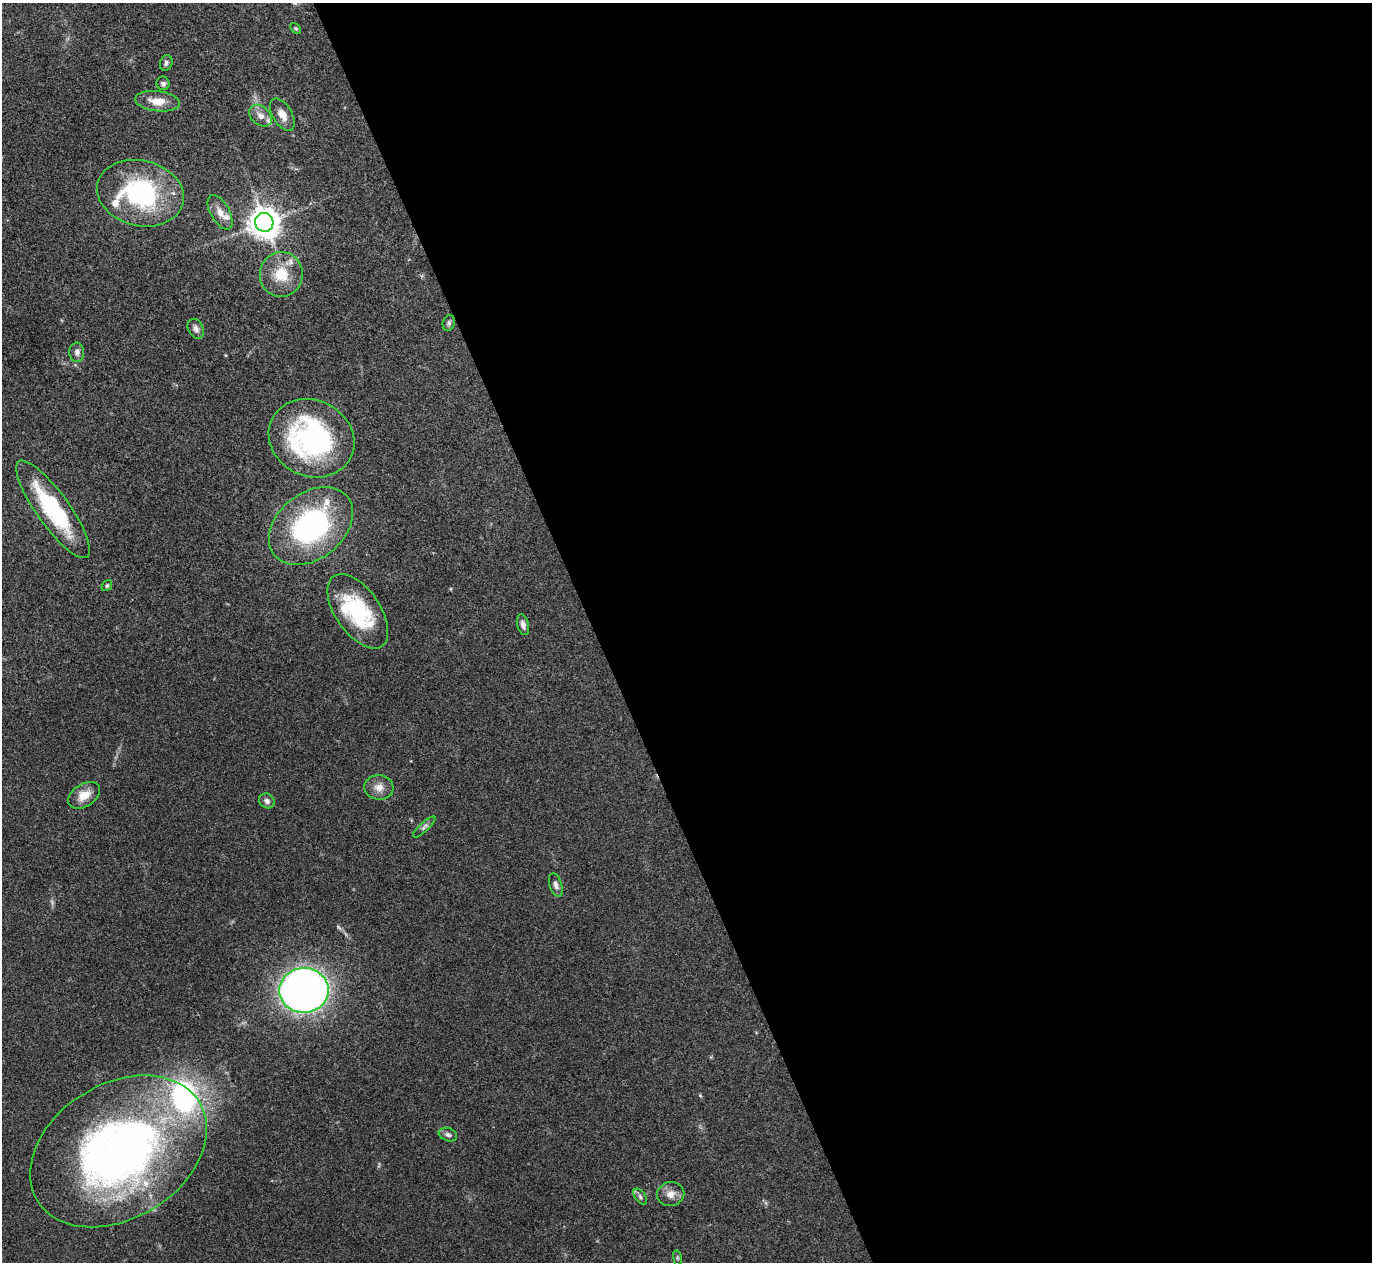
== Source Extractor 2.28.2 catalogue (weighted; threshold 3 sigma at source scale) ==
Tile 8 of 4 x 4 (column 4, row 2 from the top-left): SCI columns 4110-5479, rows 2669-3928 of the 5480 x 5467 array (HDU 1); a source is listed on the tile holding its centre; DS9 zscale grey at full resolution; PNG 1374 x 1264 px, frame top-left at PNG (2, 3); each listed source drawn as its Kron ellipse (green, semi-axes under 4 px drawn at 4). Shown black and unused: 57% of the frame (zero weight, under 3 of 4 exposures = <1% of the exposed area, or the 3 px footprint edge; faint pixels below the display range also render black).
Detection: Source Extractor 2.28.2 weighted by HDU 2 'WHT'; one run over the whole footprint, this tile lists its part. Background 0.0865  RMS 0.0058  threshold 0.026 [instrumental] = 3 sigma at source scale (4.5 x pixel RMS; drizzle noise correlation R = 1.50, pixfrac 1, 0.05/0.05 arcsec/px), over >= 5 px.
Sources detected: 37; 1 inside a brighter object's white glare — neither listed nor drawn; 6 inside a brighter listed object's ellipse — not listed separately; the other 30 listed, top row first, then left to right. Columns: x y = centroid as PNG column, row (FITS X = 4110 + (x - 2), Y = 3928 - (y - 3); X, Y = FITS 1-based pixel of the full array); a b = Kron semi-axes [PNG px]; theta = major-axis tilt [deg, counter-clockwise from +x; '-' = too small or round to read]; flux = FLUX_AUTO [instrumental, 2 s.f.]
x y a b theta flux
296 28 6 4 -48 0.8
166 63 8 6 74 1.5
163 83 7 6 - 1.7
157 101 22 10 -6 8.7
282 115 18 9 -60 5.7
261 116 13 9 -42 4.1
140 193 44 32 -13 77
220 212 19 9 -61 5.2
264 222 9 9 - 970
281 274 22 21 - 17
449 323 8 6 74 1.4
196 329 10 7 -64 2.4
77 352 9 7 -87 2.5
311 438 44 38 -26 110
53 509 59 16 -54 53
311 526 47 33 38 100
107 586 6 4 50 0.87
358 611 42 22 -55 48
523 625 11 6 -75 2.6
379 787 14 12 -6 5.4
84 795 17 11 34 8.1
267 801 8 7 - 2
424 827 14 4 43 1.8
556 885 12 6 -72 2.5
304 990 24 22 3 460
448 1135 9 6 -20 1.9
118 1151 95 67 31 340
671 1194 14 12 18 5.1
640 1197 9 5 -54 1.5
677 1258 8 4 -82 0.91